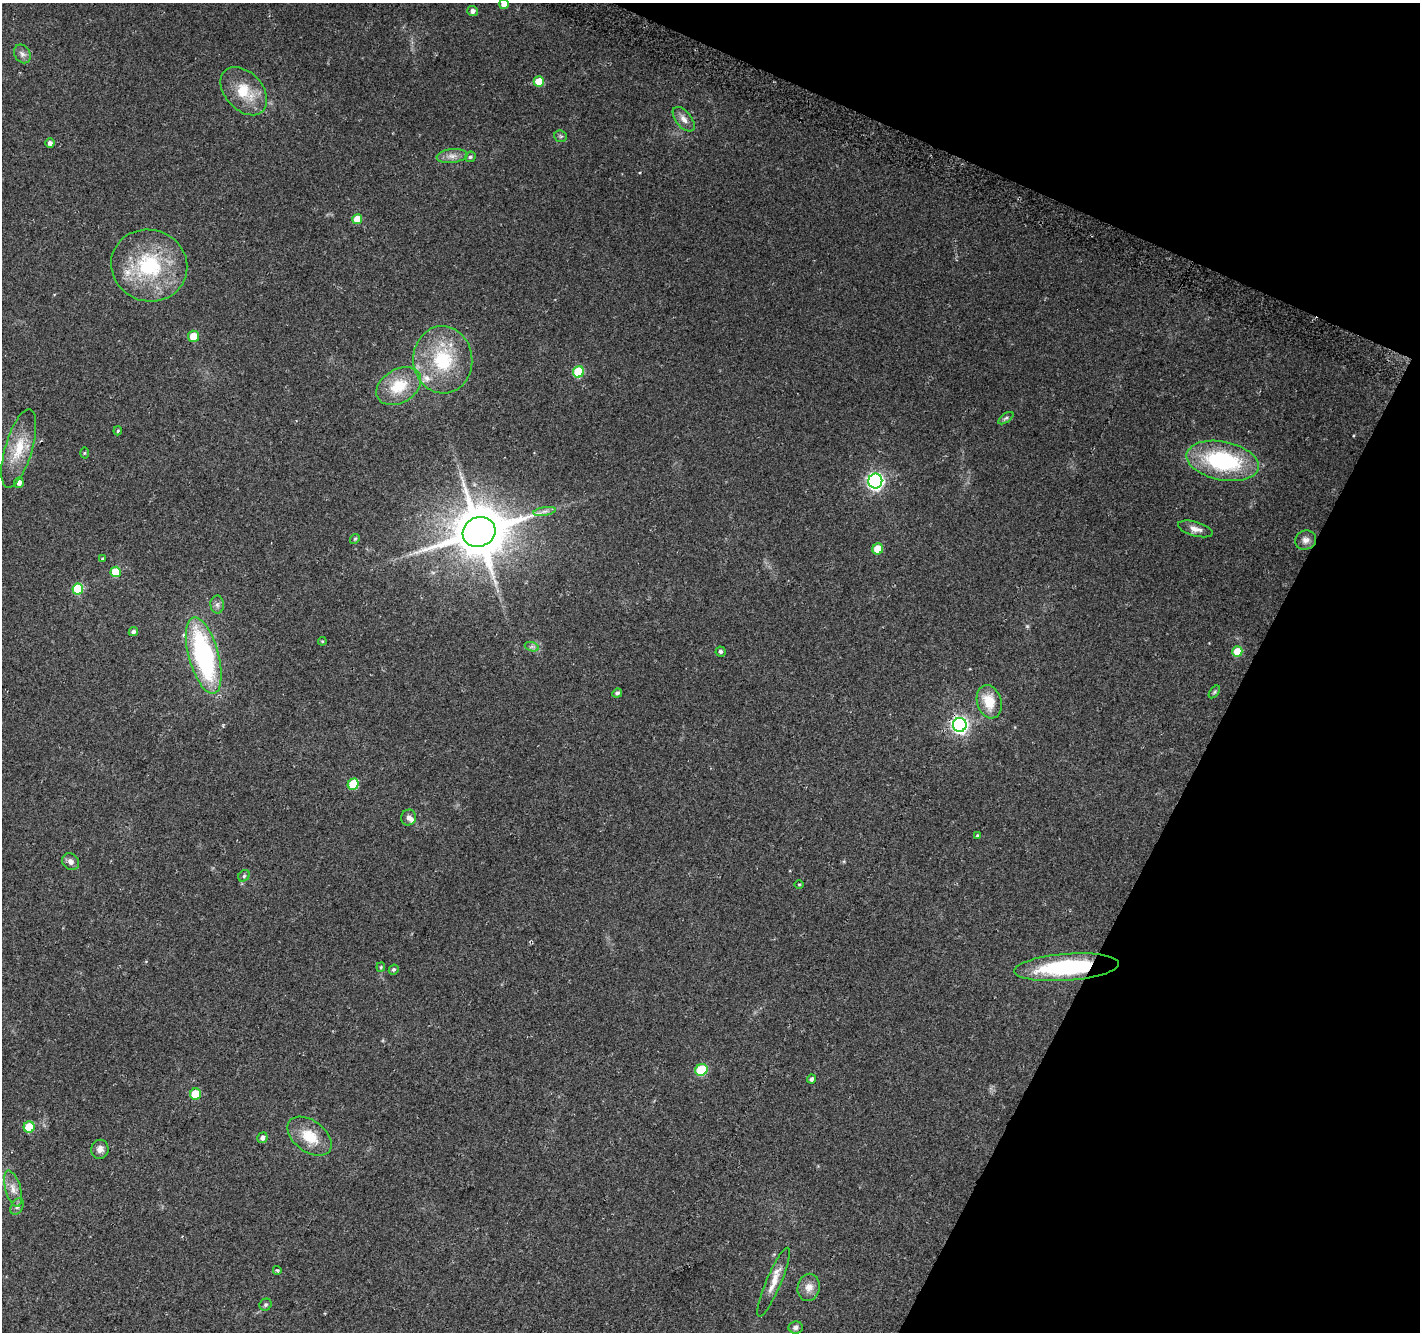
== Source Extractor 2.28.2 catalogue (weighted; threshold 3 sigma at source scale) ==
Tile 8 of 4 x 4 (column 4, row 2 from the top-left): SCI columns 4278-5695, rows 2958-4287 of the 5709 x 5850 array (HDU 1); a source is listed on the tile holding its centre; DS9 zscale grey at full resolution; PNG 1422 x 1334 px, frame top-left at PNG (2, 3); each listed source drawn as its Kron ellipse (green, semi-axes under 4 px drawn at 4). Shown black and unused: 21% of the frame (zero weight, under 2 of 3 exposures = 2% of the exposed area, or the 3 px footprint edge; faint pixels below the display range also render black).
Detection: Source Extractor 2.28.2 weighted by HDU 2 'WHT'; one run over the whole footprint, this tile lists its part. Background 0.0558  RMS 0.011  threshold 0.0496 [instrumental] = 3 sigma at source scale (4.5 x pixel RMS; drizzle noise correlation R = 1.50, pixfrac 1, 0.0396/0.0396 arcsec/px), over >= 5 px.
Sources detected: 69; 3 inside a brighter listed object's ellipse — not listed separately; the other 66 listed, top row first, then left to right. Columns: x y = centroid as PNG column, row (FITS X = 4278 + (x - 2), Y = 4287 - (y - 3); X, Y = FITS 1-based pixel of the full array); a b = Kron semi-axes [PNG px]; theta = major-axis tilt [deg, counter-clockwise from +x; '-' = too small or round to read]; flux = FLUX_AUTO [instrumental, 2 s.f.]
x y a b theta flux
504 4 5 5 - 8
472 11 5 5 - 4.8
22 54 10 7 -57 4.4
539 81 5 5 - 19
244 91 28 19 -48 33
684 119 14 7 -51 7.1
561 136 6 5 - 2.1
50 143 4 4 - 4.1
452 156 15 7 6 6.7
470 157 5 5 - 2.1
357 219 5 5 - 18
149 265 38 35 -19 90
193 336 5 5 - 14
443 360 33 29 -85 69
578 372 6 5 - 56
399 386 24 16 31 33
1006 418 9 4 35 2.2
118 431 5 3 - 1.3
19 448 41 13 74 31
84 453 5 3 - 1
1223 461 36 19 -12 110
875 481 7 7 - 290
19 483 5 5 - 5.4
545 511 11 4 9 4.2
1195 529 18 7 -16 7.1
479 532 17 14 25 5400
355 539 5 4 - 1.3
1306 540 11 9 26 6.2
878 549 5 5 - 18
103 559 4 4 - 1.3
116 572 5 5 - 32
78 589 5 5 - 49
217 605 9 7 -89 3.6
133 632 5 4 - 3.2
322 641 4 4 - 1.2
532 647 7 4 -18 2.5
721 651 5 5 - 2.5
1237 652 5 5 - 23
204 655 39 15 -74 180
1214 692 7 4 53 1.8
617 693 5 4 - 2.8
989 702 17 12 -74 23
960 725 7 7 - 310
353 784 6 5 - 38
408 818 8 7 - 3.8
977 835 3 3 - 0.92
71 862 9 7 -46 4.9
244 876 6 5 - 1.7
799 884 5 3 - 0.99
381 967 5 4 - 1.2
1067 967 52 13 4 110
394 969 5 4 - 2.2
701 1070 6 5 - 55
811 1079 4 3 - 2.8
195 1094 5 5 - 27
29 1127 5 5 - 30
310 1136 25 15 -37 28
262 1138 5 5 - 4.8
100 1149 9 8 - 5.6
13 1189 18 7 -74 9.1
17 1207 9 6 63 3.2
277 1270 4 3 - 1.1
774 1282 37 7 67 14
809 1287 14 11 79 9.3
265 1305 6 5 - 2.3
796 1327 7 6 - 3.2
Overlapping masked pixels (flux is a lower limit): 1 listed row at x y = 1067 967
Isophote crosses this tile's border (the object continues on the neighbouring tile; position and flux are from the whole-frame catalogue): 1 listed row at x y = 504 4